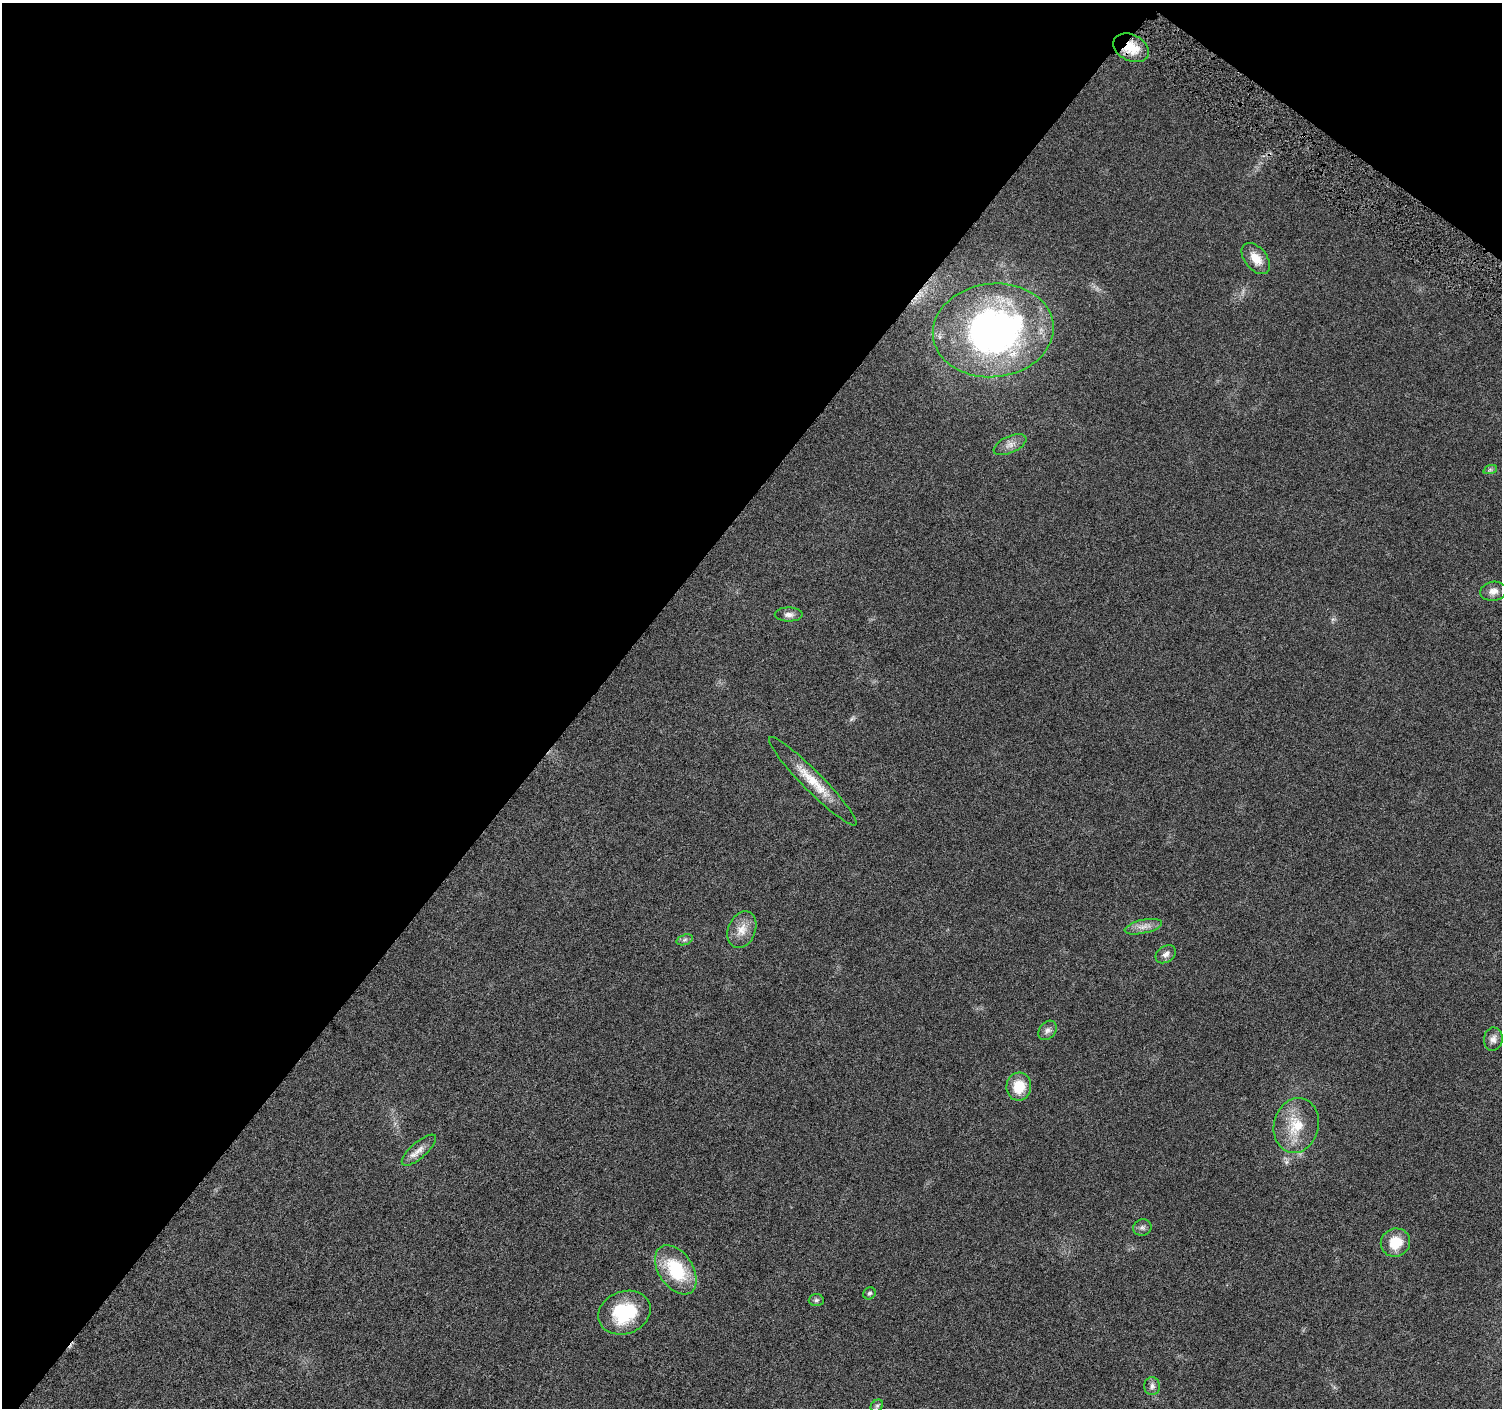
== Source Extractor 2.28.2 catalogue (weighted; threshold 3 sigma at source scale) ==
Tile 2 of 4 x 4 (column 2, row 1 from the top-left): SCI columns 1511-3010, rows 4472-5877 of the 6015 x 6062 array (HDU 1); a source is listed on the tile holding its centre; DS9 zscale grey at full resolution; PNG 1504 x 1410 px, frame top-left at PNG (2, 3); each listed source drawn as its Kron ellipse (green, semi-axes under 4 px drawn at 4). Shown black and unused: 41% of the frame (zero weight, under 4 of 8 exposures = <1% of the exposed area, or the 3 px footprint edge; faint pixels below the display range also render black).
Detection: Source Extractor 2.28.2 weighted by HDU 2 'WHT'; one run over the whole footprint, this tile lists its part. Background 0.0257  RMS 0.0024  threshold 0.00983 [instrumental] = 3 sigma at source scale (4.09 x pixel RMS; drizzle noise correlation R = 1.36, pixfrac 0.8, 0.0396/0.0396 arcsec/px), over >= 5 px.
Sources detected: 26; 1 cosmic-ray / hot-pixel residue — neither listed nor drawn; the other 25 listed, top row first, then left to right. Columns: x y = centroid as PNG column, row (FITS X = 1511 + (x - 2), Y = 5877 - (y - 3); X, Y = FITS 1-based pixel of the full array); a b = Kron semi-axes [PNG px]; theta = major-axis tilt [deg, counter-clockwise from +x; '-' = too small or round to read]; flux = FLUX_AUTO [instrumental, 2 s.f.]
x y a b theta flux
1131 48 19 13 -25 4.9
1256 258 18 11 -51 3.2
993 330 60 47 6 82
1010 445 18 8 25 1.6
1490 470 7 4 19 0.41
1493 591 13 9 10 1.5
789 615 14 7 -1 1.1
813 781 61 10 -45 6.3
1143 927 19 7 13 1.7
742 930 19 13 67 3
685 940 8 5 19 0.51
1166 954 11 8 34 1.1
1047 1030 10 8 50 0.96
1493 1039 11 9 83 1.2
1019 1087 14 12 84 5.6
1296 1125 28 22 76 7.3
419 1150 22 8 41 1.9
1142 1228 9 8 - 0.78
1395 1243 15 14 - 5.1
676 1270 27 17 -56 12
869 1293 6 5 - 0.49
816 1300 7 6 - 0.55
624 1313 27 21 20 13
1152 1386 9 8 - 0.85
877 1406 7 5 44 0.46
Overlapping masked pixels (flux is a lower limit): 1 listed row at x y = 1131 48